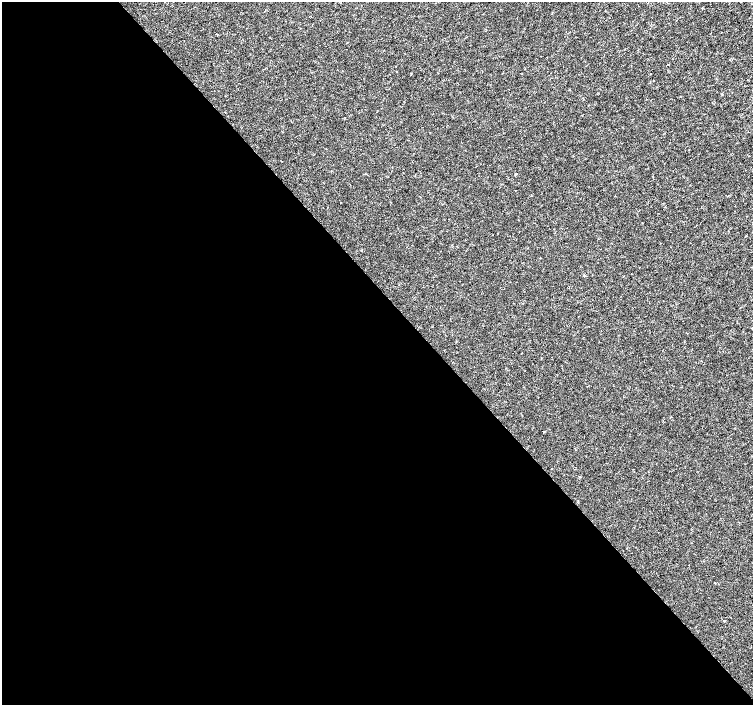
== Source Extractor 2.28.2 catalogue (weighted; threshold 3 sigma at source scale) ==
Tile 9 of 4 x 4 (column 1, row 3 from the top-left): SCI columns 1-1501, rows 1548-2952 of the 6008 x 5970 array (HDU 1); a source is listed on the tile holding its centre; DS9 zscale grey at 2 x 2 block average (1 PNG px = mean of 2 x 2 image px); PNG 755 x 707 px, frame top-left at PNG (2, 2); no overlay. Shown black and unused: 58% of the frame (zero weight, under 3 of 4 exposures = <1% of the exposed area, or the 3 px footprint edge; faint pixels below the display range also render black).
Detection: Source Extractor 2.28.2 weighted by HDU 2 'WHT'; one run over the whole footprint, this tile lists its part. Background -2.05e-04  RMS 0.0017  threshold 0.00763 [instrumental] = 3 sigma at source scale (4.5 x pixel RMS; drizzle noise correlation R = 1.50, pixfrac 1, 0.0396/0.0396 arcsec/px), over >= 5 px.
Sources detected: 4; all 4 listed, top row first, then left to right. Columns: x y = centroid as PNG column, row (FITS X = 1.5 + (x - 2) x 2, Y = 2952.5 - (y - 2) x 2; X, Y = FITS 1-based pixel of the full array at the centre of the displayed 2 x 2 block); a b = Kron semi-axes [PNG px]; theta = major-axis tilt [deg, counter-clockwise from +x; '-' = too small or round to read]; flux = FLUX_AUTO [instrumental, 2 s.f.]
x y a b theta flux
397 72 2 2 - 0.32
516 174 3 2 - 0.32
715 583 2 2 - 0.64
724 621 2 2 - 0.43